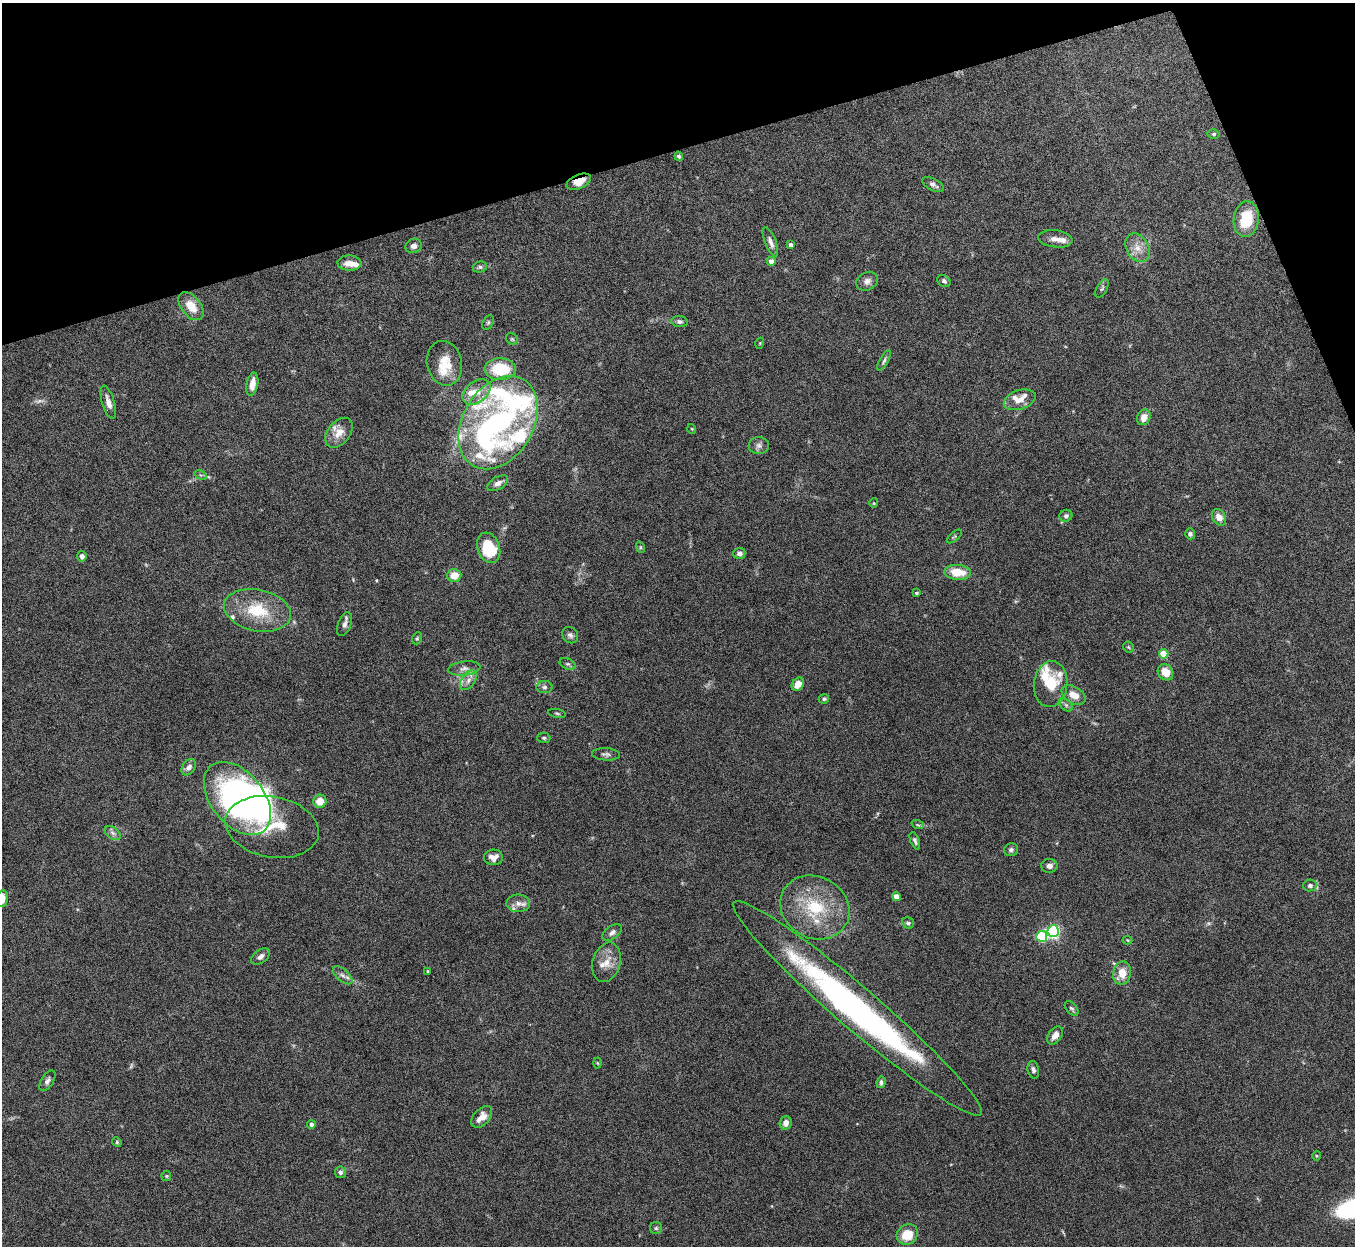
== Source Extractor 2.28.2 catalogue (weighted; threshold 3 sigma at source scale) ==
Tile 3 of 4 x 4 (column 3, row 1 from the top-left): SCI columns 2710-4062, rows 3883-5126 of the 5420 x 5404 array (HDU 1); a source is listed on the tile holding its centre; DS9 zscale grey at full resolution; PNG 1357 x 1248 px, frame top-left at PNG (2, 3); each listed source drawn as its Kron ellipse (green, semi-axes under 4 px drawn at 4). Shown black and unused: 14% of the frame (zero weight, under 8 of 16 exposures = <1% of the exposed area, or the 3 px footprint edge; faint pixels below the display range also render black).
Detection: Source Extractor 2.28.2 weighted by HDU 2 'WHT'; one run over the whole footprint, this tile lists its part. Background 0.167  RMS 0.005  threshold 0.0204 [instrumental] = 3 sigma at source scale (4.09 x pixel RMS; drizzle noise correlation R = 1.36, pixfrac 0.8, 0.05/0.05 arcsec/px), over >= 5 px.
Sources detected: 132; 2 too faint to see at this stretch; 6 inside a brighter object's white glare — neither listed nor drawn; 17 inside a brighter listed object's ellipse — not listed separately; the other 107 listed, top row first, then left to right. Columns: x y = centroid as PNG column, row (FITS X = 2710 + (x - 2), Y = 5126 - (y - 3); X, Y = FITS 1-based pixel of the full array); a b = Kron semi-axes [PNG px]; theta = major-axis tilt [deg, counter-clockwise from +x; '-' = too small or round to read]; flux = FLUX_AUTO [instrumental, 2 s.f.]
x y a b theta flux
1214 134 6 5 - 0.8
679 156 4 4 - 0.95
579 182 13 7 22 5.1
933 185 12 6 -27 1.7
1246 219 18 12 82 16
1055 239 17 8 -7 3.4
770 242 15 5 -68 2.3
791 245 4 4 - 1.5
414 246 8 7 - 1.7
1137 248 15 11 -59 5.1
771 261 4 4 - 3.4
350 263 12 7 -2 4.2
480 267 7 5 17 1
867 281 11 9 26 2.4
944 281 7 5 -37 1.2
1102 288 10 5 63 0.9
191 306 16 9 -52 7.4
488 322 8 5 63 0.78
679 322 8 5 -7 1.2
512 339 6 5 - 0.68
760 343 5 3 - 0.41
884 361 11 4 62 1.1
444 363 22 17 -78 10
500 369 16 11 -1 18
252 384 12 5 78 4.2
477 392 16 10 37 5.8
1020 400 16 9 18 4.6
108 402 17 6 -73 3
1144 417 8 6 65 4.2
498 423 50 35 59 77
692 429 5 3 - 0.36
339 433 17 11 50 5.4
759 445 10 8 -1 1.8
201 475 7 4 -32 0.72
498 483 11 6 30 2.5
874 503 4 4 - 0.46
1066 516 6 6 - 1.1
1219 517 9 6 -58 3.5
1190 534 5 5 - 1.1
954 536 9 4 39 0.69
640 547 6 3 -72 0.53
489 548 16 11 -71 17
739 553 6 5 - 2
82 556 5 4 - 1.8
957 572 13 7 -5 9.6
454 575 7 6 - 6.1
916 593 3 3 - 0.75
257 610 34 21 -12 20
344 624 12 6 68 2.1
570 635 9 7 -51 1.4
417 638 6 4 68 0.63
1128 647 5 5 - 0.57
1164 654 5 4 - 13
568 664 8 5 -25 1
464 668 16 7 7 2.7
1165 672 8 7 - 5.7
468 680 11 6 54 2.8
798 684 7 5 50 4.8
1051 684 23 16 84 13
544 687 8 6 1 1.2
1073 695 13 8 -32 4.7
824 699 5 5 - 0.78
1066 705 8 5 -45 1.1
557 713 9 3 -11 0.66
544 738 6 5 - 0.74
606 754 14 6 -3 1.5
189 767 9 6 56 2.3
237 798 42 26 -51 170
320 801 6 6 - 5.4
918 825 6 4 -18 0.67
272 827 47 30 -11 22
113 833 9 5 -36 1.5
915 841 9 4 -69 1.2
1011 850 7 6 - 1.2
493 857 9 8 - 3.4
1049 866 8 7 - 2.1
1310 886 7 6 - 1.2
896 896 4 4 - 6.1
2 899 8 5 82 4.9
518 903 12 9 1 2.9
815 907 35 30 -30 28
908 923 6 5 - 1.2
1053 931 6 5 - 77
612 932 11 6 37 1.7
1042 936 5 5 - 27
1127 940 5 4 - 0.48
260 957 10 6 35 2.1
607 962 20 14 74 6.2
428 971 3 3 - 0.57
1122 973 12 9 78 7.4
343 975 12 6 -41 1.9
857 1008 163 21 -41 140
1072 1008 8 5 -47 0.96
1055 1035 10 6 54 3.2
597 1063 5 3 - 0.43
1033 1070 9 5 -79 1.5
47 1081 11 6 57 1.7
881 1082 6 4 81 1.1
482 1117 13 7 47 3.7
786 1123 7 6 - 2.7
311 1124 4 4 - 1.3
117 1142 5 4 - 0.55
1316 1156 5 3 - 0.44
340 1172 6 5 - 1.3
166 1176 5 5 - 0.52
656 1228 6 6 - 0.8
907 1234 11 9 36 9.5
Overlapping masked pixels (flux is a lower limit): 1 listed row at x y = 579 182
Isophote crosses this tile's border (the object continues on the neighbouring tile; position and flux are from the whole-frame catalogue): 1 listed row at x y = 2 899